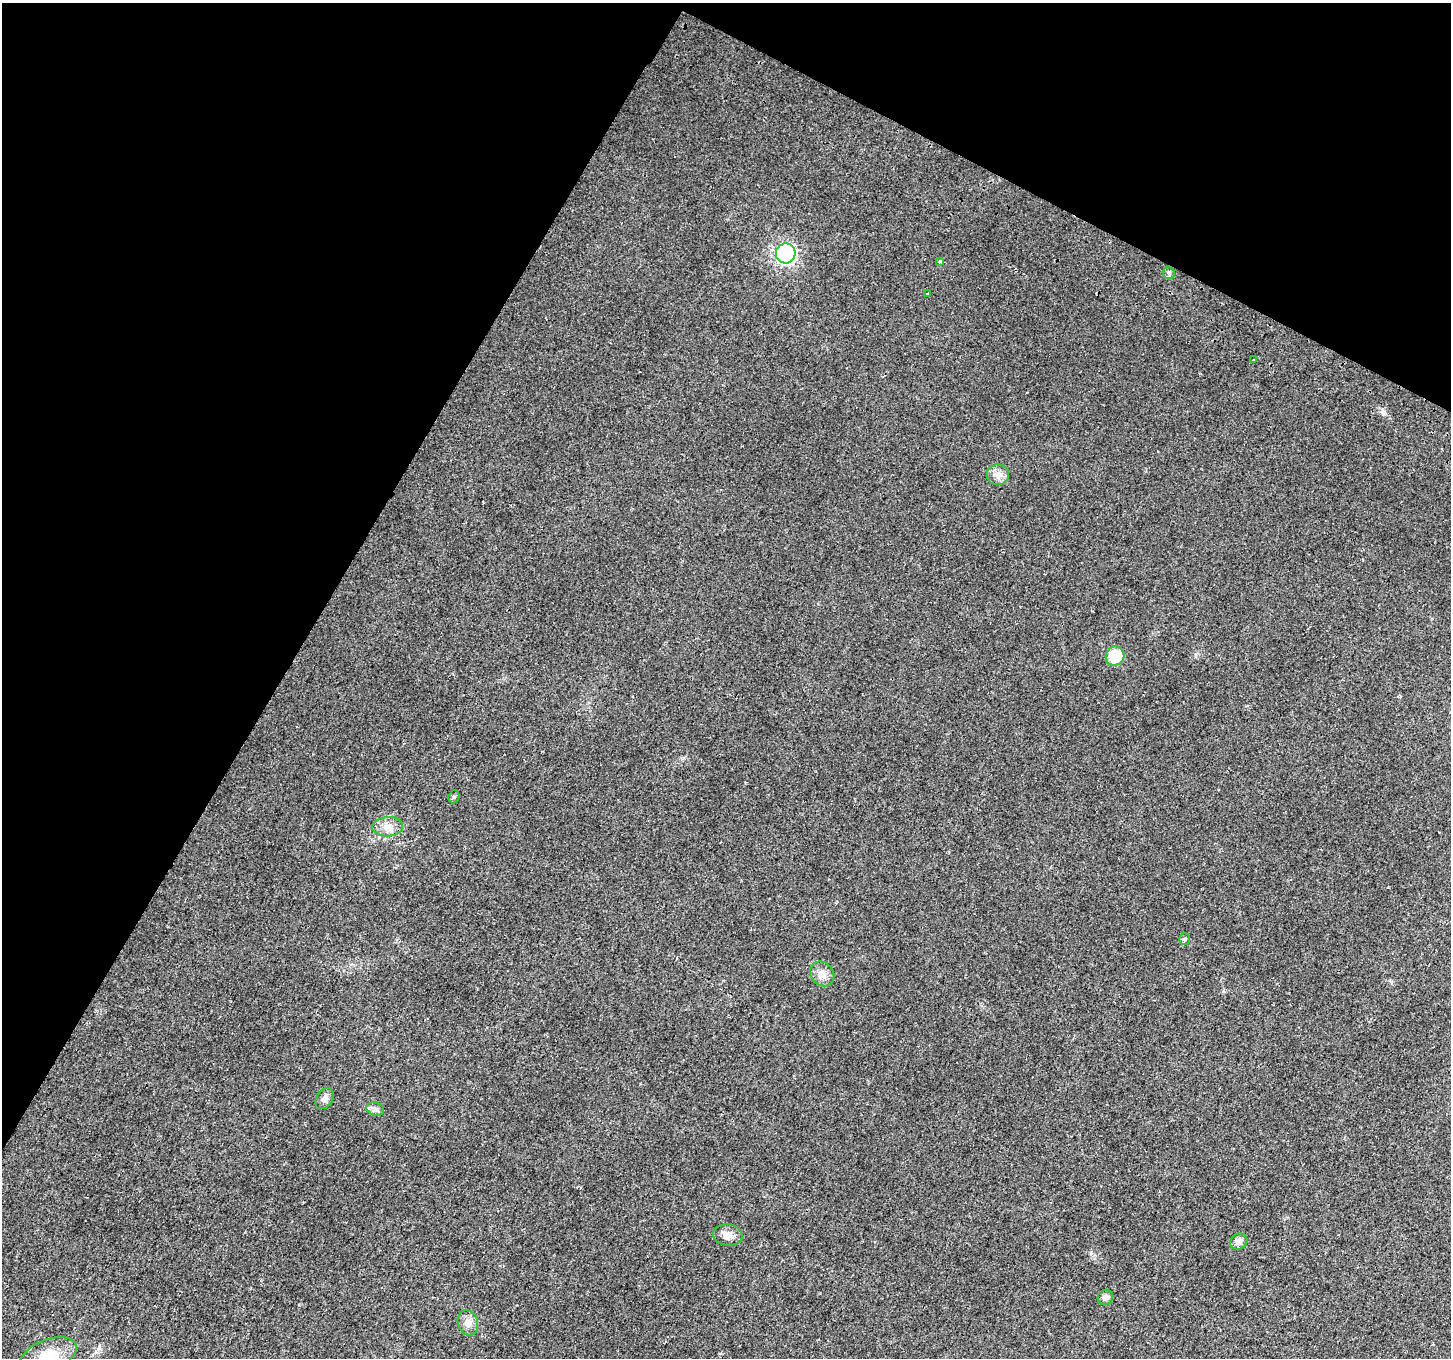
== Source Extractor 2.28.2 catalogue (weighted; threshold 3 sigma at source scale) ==
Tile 2 of 4 x 4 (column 2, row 1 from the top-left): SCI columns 1486-2934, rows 4387-5742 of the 5859 x 5992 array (HDU 1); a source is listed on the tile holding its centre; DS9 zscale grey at full resolution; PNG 1453 x 1360 px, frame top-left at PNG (2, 3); each listed source drawn as its Kron ellipse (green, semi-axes under 4 px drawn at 4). Shown black and unused: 28% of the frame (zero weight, under 2 of 3 exposures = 3% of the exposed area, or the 3 px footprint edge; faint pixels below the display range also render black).
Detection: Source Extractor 2.28.2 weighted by HDU 2 'WHT'; one run over the whole footprint, this tile lists its part. Background 0.0266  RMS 0.0078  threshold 0.0352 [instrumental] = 3 sigma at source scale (4.5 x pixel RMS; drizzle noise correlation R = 1.50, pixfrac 1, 0.0396/0.0396 arcsec/px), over >= 5 px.
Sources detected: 20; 2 cosmic-ray / hot-pixel residue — neither listed nor drawn; the other 18 listed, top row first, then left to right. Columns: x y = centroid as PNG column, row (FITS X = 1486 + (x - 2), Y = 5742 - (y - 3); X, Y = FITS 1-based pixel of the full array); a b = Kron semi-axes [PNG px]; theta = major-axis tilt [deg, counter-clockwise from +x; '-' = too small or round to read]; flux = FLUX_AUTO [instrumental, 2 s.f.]
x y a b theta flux
786 253 10 9 - 290
940 261 3 3 - 2.8
1169 273 6 6 - 1.7
927 294 3 3 - 4.7
1253 360 4 3 - 7.2
998 475 11 10 - 5.4
1115 656 9 9 - 28
454 797 7 5 69 1.3
388 827 15 9 3 7
1184 939 5 5 - 1.1
822 974 13 11 -50 6.6
325 1098 11 8 58 3.6
375 1109 9 6 -14 2.6
728 1235 14 10 -6 5.6
1239 1241 9 7 36 4.3
1105 1297 8 7 - 3.6
468 1323 13 10 -73 5.5
48 1355 30 15 22 20
Isophote crosses this tile's border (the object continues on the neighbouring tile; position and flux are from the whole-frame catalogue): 1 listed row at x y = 48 1355
Unlisted compact peaks at least as high as the median listed source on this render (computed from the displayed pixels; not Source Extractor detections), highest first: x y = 1383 412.